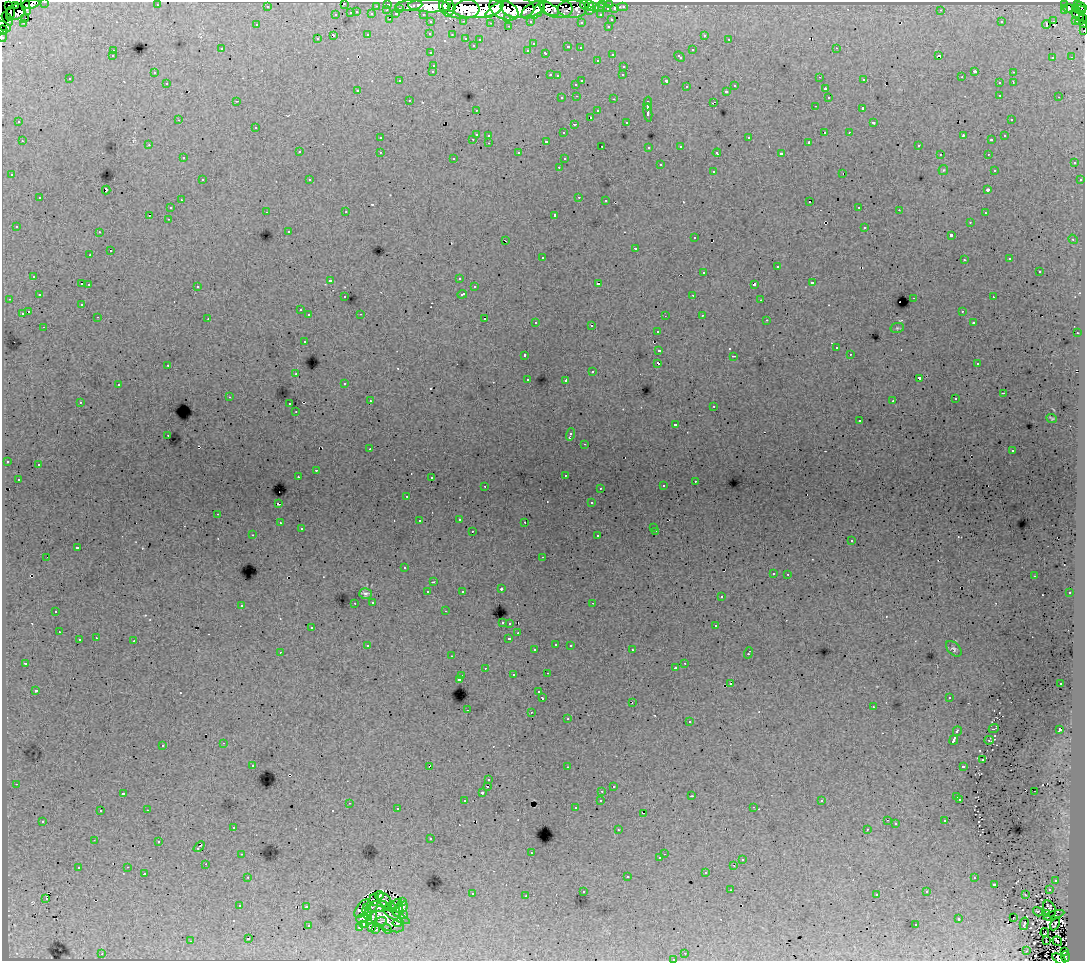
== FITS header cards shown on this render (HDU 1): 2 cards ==
NAXIS1  =                 1083
NAXIS2  =                  959

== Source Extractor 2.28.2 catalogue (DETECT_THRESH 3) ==
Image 1083 x 959 px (HDU 1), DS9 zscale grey, 1 PNG px = 1 image px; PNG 1087 x 963 px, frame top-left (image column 1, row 959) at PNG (2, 2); each listed source drawn as its Kron ellipse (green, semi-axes under 4 px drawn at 4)
Background 226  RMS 2.2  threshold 6.61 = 3 sigma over >= 5 px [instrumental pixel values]
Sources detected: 590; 6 with non-positive FLUX_AUTO (blend fragments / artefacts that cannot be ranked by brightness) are neither listed nor drawn; of the other 584, the 500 brightest by FLUX_AUTO listed and drawn (84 fainter detections omitted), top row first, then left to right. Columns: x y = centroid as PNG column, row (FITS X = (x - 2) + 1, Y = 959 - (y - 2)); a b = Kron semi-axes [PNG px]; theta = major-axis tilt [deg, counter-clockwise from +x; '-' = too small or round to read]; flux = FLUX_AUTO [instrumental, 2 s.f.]
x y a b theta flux
45 2 3 2 - 4200
31 4 9 4 9 43000
344 4 3 2 - 280
388 4 3 3 - 7200
603 4 3 3 - 3400
1065 4 3 3 - 6300
8 5 2 2 - 3200
26 5 10 3 -76 14000
157 5 3 2 - 180
409 5 13 5 6 19000
584 5 4 4 - 23000
590 5 5 3 - 9900
609 5 4 3 - 7200
1078 5 3 3 - 6200
16 6 3 3 - 13000
267 6 3 3 - 1800
376 6 3 2 - 1500
429 6 21 6 -2 300000
447 6 10 7 -72 140000
452 7 4 3 - 73000
556 7 16 10 -10 79000
593 7 5 3 - 3900
600 7 5 2 - 3500
622 7 6 3 0 5500
1081 7 6 2 -35 8500
400 8 3 3 - 1400
461 8 18 11 -6 330000
478 8 25 10 3 690000
517 8 17 10 -6 250000
1068 8 6 3 -8 6100
549 9 10 5 -28 130000
572 9 14 9 -2 38000
607 9 3 3 - 4100
615 9 3 3 - 9900
1075 9 4 3 - 6000
387 10 3 2 - 540
494 10 11 4 38 180000
504 10 15 9 -25 440000
533 10 12 6 33 210000
538 10 9 4 53 130000
941 10 3 2 - 250
1080 10 6 3 -2 19000
590 11 3 3 - 1600
1065 11 3 3 - 3700
16 12 9 7 21 97000
357 12 3 2 - 660
10 13 7 3 80 46000
351 13 3 3 - 1200
372 14 3 3 - 1900
396 14 4 3 - 1900
423 14 3 2 - 3400
336 15 3 3 - 720
601 15 3 3 - 2400
1077 15 7 4 -37 19000
25 18 2 2 - 240
508 18 3 3 - 1300
7 19 7 4 -56 13000
390 19 3 2 - 820
611 20 3 3 - 860
1076 20 3 3 - 9300
1081 20 6 3 29 7600
464 21 3 2 - 640
530 21 3 3 - 2700
1054 21 2 2 - 170
431 22 3 3 - 3000
581 22 3 3 - 380
1001 22 3 2 - 190
24 23 3 2 - 380
490 23 3 2 - 160
1046 24 4 2 - 570
257 25 3 2 - 200
1083 25 3 2 - 4900
4 26 8 3 -31 15000
509 26 3 2 - 870
608 26 3 2 - 780
3 30 5 4 - 12000
1084 30 3 2 - 2100
430 33 3 3 - 380
333 35 4 3 - 1100
368 35 3 3 - 1000
452 35 3 3 - 350
704 35 3 3 - 560
2 37 5 2 - 4500
466 38 3 3 - 760
317 39 3 3 - 430
480 39 3 3 - 320
729 39 3 2 - 230
533 44 3 3 - 270
473 45 3 3 - 290
568 47 3 3 - 840
580 48 3 2 - 440
836 48 3 2 - 480
221 49 3 3 - 410
528 50 3 3 - 440
692 50 3 3 - 950
113 51 3 2 - 500
431 53 3 3 - 430
546 53 4 3 - 1000
612 54 3 3 - 550
939 55 3 2 - 220
112 56 3 3 - 340
679 57 6 3 -43 1000
1053 57 3 2 - 390
1071 57 3 2 - 290
597 60 3 2 - 440
434 65 3 3 - 700
624 66 3 3 - 660
433 71 3 3 - 510
975 71 3 3 - 2000
1013 72 3 2 - 710
154 73 3 2 - 270
550 75 3 2 - 990
623 75 3 2 - 270
557 76 3 3 - 330
820 77 3 2 - 190
962 77 3 2 - 170
70 79 3 3 - 410
864 80 3 2 - 410
400 81 3 2 - 200
582 81 3 2 - 1300
666 81 4 3 - 2100
167 83 3 2 - 410
999 83 3 3 - 620
1013 83 4 2 - 1100
576 84 3 3 - 560
735 86 3 3 - 660
687 87 3 3 - 600
825 89 3 3 - 760
358 90 3 3 - 440
726 91 3 3 - 750
1000 95 3 2 - 600
577 96 3 2 - 490
828 97 3 3 - 510
1059 97 3 2 - 390
562 98 3 3 - 500
614 99 3 2 - 980
409 100 3 2 - 530
236 101 3 2 - 180
713 102 4 2 - 860
648 103 7 3 88 4300
815 106 3 2 - 300
863 108 3 3 - 2100
476 110 3 2 - 330
598 111 3 3 - 610
648 112 9 3 -82 4900
591 117 3 3 - 890
1011 119 3 3 - 330
179 120 3 2 - 440
19 122 3 2 - 230
626 122 3 2 - 290
873 123 3 3 - 290
574 124 3 2 - 180
256 127 3 3 - 600
825 132 3 2 - 930
849 132 3 2 - 360
564 133 3 3 - 350
476 134 3 3 - 1600
489 135 3 3 - 610
963 136 4 2 - 1200
1005 136 3 3 - 380
380 138 3 3 - 350
749 138 3 3 - 810
473 139 3 2 - 670
991 140 3 3 - 230
22 141 3 2 - 660
546 141 3 3 - 300
809 142 3 3 - 220
489 143 3 2 - 520
149 145 3 3 - 340
918 145 3 3 - 430
602 146 2 2 - 220
681 146 3 3 - 470
649 147 3 3 - 440
299 152 3 3 - 740
380 152 3 3 - 710
519 153 3 3 - 520
717 153 4 3 - 360
781 154 4 3 - 3900
940 154 3 2 - 240
988 154 3 2 - 450
183 158 3 3 - 440
454 158 3 3 - 370
564 159 3 3 - 410
1074 163 3 3 - 620
660 165 3 3 - 1100
559 167 3 2 - 540
943 170 5 5 - 180
994 170 3 3 - 320
713 171 3 3 - 780
843 173 3 2 - 160
12 175 3 3 - 510
202 180 3 2 - 530
310 180 3 3 - 430
1080 180 3 3 - 450
106 190 4 3 - 2200
988 190 3 3 - 700
579 197 3 2 - 780
40 198 3 3 - 710
181 200 3 2 - 410
606 200 3 2 - 390
810 202 3 2 - 350
859 207 3 2 - 430
171 208 3 3 - 650
899 210 3 2 - 340
266 212 3 2 - 360
346 212 3 2 - 460
985 213 3 3 - 430
149 215 3 2 - 370
555 215 4 3 - 3300
168 219 3 2 - 450
970 222 3 2 - 380
16 226 3 3 - 370
865 227 3 3 - 820
289 231 3 3 - 330
99 232 3 2 - 370
951 235 3 3 - 2600
695 238 3 3 - 580
1073 239 5 4 - 190
506 241 3 2 - 560
635 248 3 3 - 1300
110 251 2 2 - 350
90 255 3 2 - 420
542 257 3 3 - 630
1010 259 3 3 - 360
964 260 3 2 - 340
777 267 3 3 - 1600
1039 271 3 3 - 1200
704 272 3 3 - 830
34 276 3 3 - 600
459 278 3 3 - 400
330 280 3 3 - 480
812 283 3 3 - 1200
82 284 3 2 - 260
89 284 3 2 - 580
598 284 3 3 - 2200
754 284 4 3 - 2200
197 286 3 3 - 660
474 287 3 3 - 490
462 294 5 3 - 1100
39 295 3 3 - 420
693 295 3 2 - 540
345 297 3 3 - 360
993 297 3 2 - 450
914 298 3 2 - 870
9 299 3 2 - 380
761 300 3 2 - 200
82 304 3 3 - 260
300 310 3 2 - 360
962 311 3 2 - 340
29 312 3 3 - 1300
22 314 3 3 - 1300
361 314 3 2 - 170
309 315 3 3 - 610
702 315 3 2 - 500
665 316 2 2 - 170
98 317 3 2 - 360
208 319 3 2 - 190
485 319 3 2 - 310
767 320 3 2 - 300
536 322 3 3 - 480
974 323 3 3 - 410
592 326 3 2 - 210
44 327 3 2 - 470
897 328 7 5 11 250
658 331 3 3 - 390
1077 333 3 2 - 680
304 341 3 3 - 550
836 348 3 3 - 360
659 350 4 3 - 2100
850 354 3 2 - 370
525 355 3 3 - 740
733 356 3 2 - 170
658 363 4 3 - 2100
977 364 3 3 - 350
168 365 3 2 - 590
592 372 3 2 - 670
296 374 3 2 - 320
919 378 4 3 - 3200
528 379 3 3 - 430
566 380 3 3 - 1500
345 383 3 3 - 500
118 385 3 3 - 580
1003 393 3 2 - 350
229 397 3 2 - 150
955 399 3 3 - 320
370 401 3 2 - 500
893 401 3 3 - 170
80 402 3 3 - 540
290 404 3 2 - 680
714 406 3 2 - 420
296 412 3 2 - 260
1052 418 5 3 - 210
860 421 3 2 - 250
675 424 3 3 - 300
571 434 6 2 72 520
168 435 3 2 - 560
585 444 3 2 - 300
370 449 3 2 - 310
1012 451 3 3 - 440
7 461 3 3 - 400
38 465 3 2 - 310
316 470 3 2 - 810
565 475 3 2 - 330
298 476 2 2 - 270
431 478 3 2 - 300
18 479 3 3 - 410
695 481 3 2 - 340
485 486 3 2 - 640
663 486 3 3 - 560
600 488 3 2 - 410
407 496 3 2 - 250
592 503 3 3 - 470
278 504 3 3 - 2200
218 514 3 2 - 570
459 519 3 3 - 710
419 521 3 3 - 340
525 522 3 2 - 410
280 523 3 2 - 500
654 527 3 2 - 300
301 529 3 3 - 380
472 531 2 2 - 390
656 531 3 2 - 560
253 535 3 2 - 350
598 536 3 3 - 740
852 541 3 3 - 660
77 548 3 3 - 1800
47 557 3 2 - 650
543 557 3 2 - 370
404 568 3 3 - 330
773 573 3 3 - 470
788 574 3 3 - 530
1034 576 3 2 - 180
433 582 3 2 - 300
501 589 3 3 - 490
462 591 3 3 - 290
428 592 3 3 - 980
1070 593 3 3 - 480
366 594 6 5 - 460
721 597 3 3 - 570
373 602 3 3 - 590
355 603 3 2 - 560
593 603 3 3 - 210
241 605 3 3 - 700
56 611 3 3 - 1700
445 611 3 2 - 330
502 622 3 3 - 310
510 623 3 3 - 690
716 626 3 3 - 1300
312 627 3 3 - 560
59 632 3 2 - 440
518 633 3 3 - 240
96 638 3 2 - 540
509 638 3 3 - 1200
79 640 3 3 - 1000
134 641 3 2 - 800
556 644 3 3 - 520
570 645 3 2 - 600
368 646 4 3 - 660
954 649 9 5 -45 370
535 650 3 3 - 500
632 650 3 2 - 620
280 652 3 2 - 180
748 653 6 3 70 1400
452 656 3 2 - 180
25 663 3 2 - 190
685 663 3 2 - 520
485 668 3 2 - 420
675 668 3 3 - 380
547 673 3 2 - 1100
513 675 3 3 - 670
462 676 3 2 - 640
459 679 3 3 - 1500
1061 683 3 3 - 280
731 684 3 3 - 770
36 691 3 3 - 450
539 692 3 3 - 420
542 698 4 3 - 1700
949 698 3 2 - 340
632 702 3 2 - 300
873 707 3 2 - 400
467 710 2 2 - 370
531 712 3 2 - 760
568 719 3 2 - 160
690 722 3 3 - 690
994 729 5 2 - 160
1060 730 4 3 - 3200
957 731 5 3 - 1800
954 740 5 3 - 7700
989 740 4 3 - 220
223 743 3 2 - 440
163 745 3 3 - 770
983 760 3 2 - 240
253 765 3 2 - 430
430 766 4 3 - 2900
963 766 4 3 - 1400
567 767 3 2 - 250
489 780 3 3 - 490
16 784 3 2 - 460
487 786 3 2 - 680
613 786 3 3 - 350
602 791 3 2 - 520
1034 791 3 2 - 310
123 793 3 3 - 510
482 793 3 3 - 360
692 796 3 2 - 260
957 797 3 3 - 890
960 799 3 3 - 460
601 800 3 3 - 490
465 801 3 3 - 380
822 801 3 3 - 180
349 803 3 2 - 530
753 807 3 2 - 450
575 808 3 3 - 330
397 809 3 3 - 440
147 810 3 2 - 840
100 811 3 2 - 420
643 813 3 2 - 160
887 820 3 2 - 220
43 821 3 3 - 520
945 821 3 3 - 610
896 824 3 3 - 190
233 827 3 3 - 560
867 829 3 2 - 290
618 830 3 2 - 400
431 839 3 3 - 330
94 840 3 2 - 160
159 841 3 2 - 300
199 847 6 2 41 340
531 853 3 2 - 190
242 854 3 2 - 520
664 854 2 2 - 400
660 858 3 3 - 470
742 860 3 3 - 750
206 864 3 2 - 460
734 865 3 2 - 650
128 867 3 2 - 420
78 868 3 3 - 830
706 872 3 3 - 760
144 874 3 3 - 720
248 877 3 2 - 520
627 877 3 3 - 1100
974 878 3 3 - 540
1055 880 3 3 - 610
994 884 3 3 - 1500
731 890 3 2 - 320
1049 890 3 3 - 700
583 891 3 3 - 460
927 892 3 3 - 460
472 894 3 2 - 620
877 894 3 3 - 390
379 895 4 3 - 290
1025 895 4 2 - 180
526 896 3 2 - 270
46 899 3 2 - 330
385 901 9 5 -56 500
402 902 3 3 - 160
373 904 10 5 76 270
396 904 6 2 23 300
240 906 3 3 - 280
379 906 10 6 3 600
306 907 3 3 - 690
391 907 6 4 -28 450
403 907 5 2 - 160
363 909 10 6 51 320
398 909 7 4 70 780
1049 909 9 6 -66 440
367 912 8 3 -78 400
1038 912 5 3 - 310
1046 914 4 3 - 180
403 915 3 2 - 190
1054 915 10 3 17 260
396 916 15 4 -28 190
372 918 6 4 63 630
1013 918 2 2 - 340
363 919 6 4 6 240
385 919 22 9 -30 1500
959 919 3 3 - 950
381 921 5 2 - 480
398 923 5 3 - 350
364 924 4 2 - 170
1024 924 6 2 76 160
1055 924 7 3 62 150
308 925 3 3 - 630
916 925 3 2 - 460
360 927 3 3 - 310
371 928 4 3 - 710
375 929 3 3 - 350
387 929 5 2 - 210
1045 932 4 2 - 390
248 939 3 3 - 2300
190 941 3 2 - 190
1046 941 4 2 - 230
1057 941 5 2 - 990
1027 951 3 3 - 170
1064 952 3 2 - 2700
685 953 3 2 - 420
102 954 3 2 - 900
1065 957 5 3 - 61000
673 959 3 2 - 340
1059 959 7 3 -34 34000
At the frame edge (FLAGS 8, measured only in part): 11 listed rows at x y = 45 2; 31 4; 344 4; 1083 25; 4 26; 3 30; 1084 30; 2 37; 1065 957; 673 959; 1059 959
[84 fainter detections neither listed nor drawn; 6 non-positive-flux detections neither listed nor drawn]